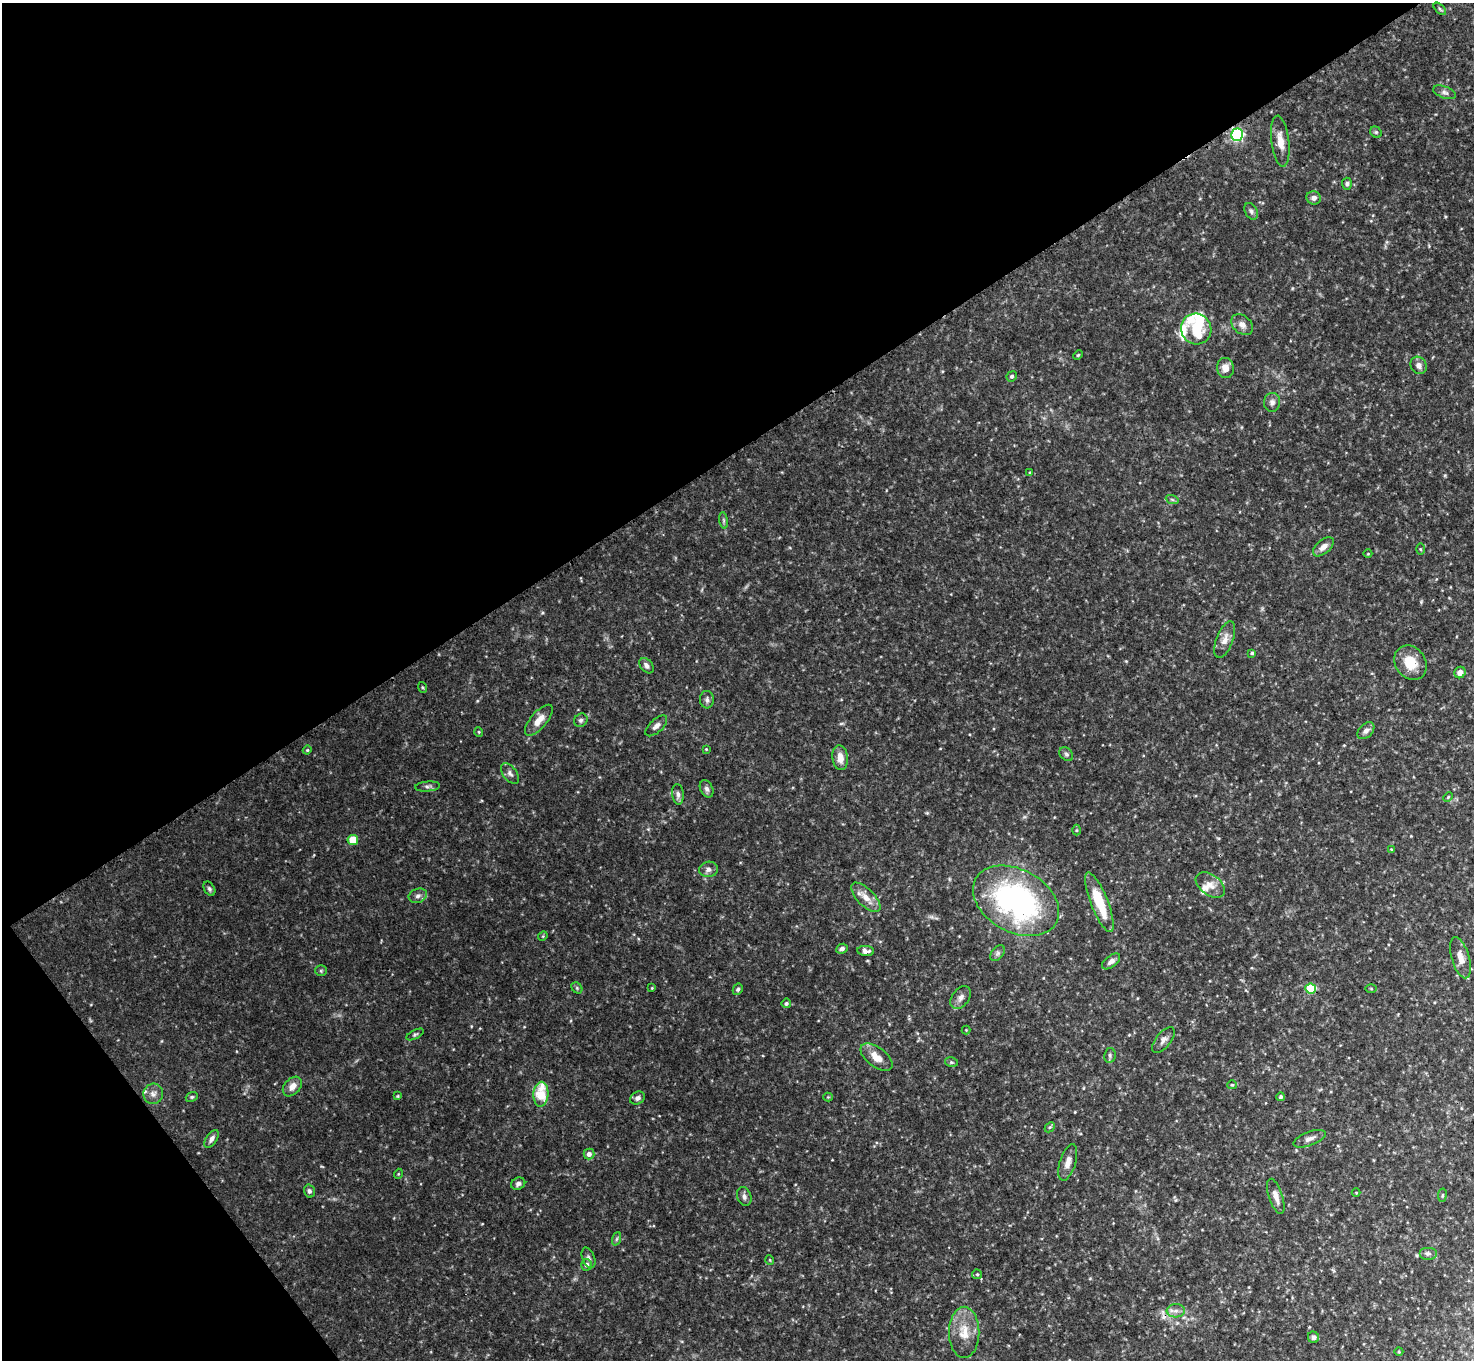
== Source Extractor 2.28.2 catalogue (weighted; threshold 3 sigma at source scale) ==
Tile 5 of 4 x 4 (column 1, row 2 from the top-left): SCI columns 15-1486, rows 3034-4391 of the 5915 x 5917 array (HDU 1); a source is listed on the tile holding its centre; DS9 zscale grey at full resolution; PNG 1476 x 1362 px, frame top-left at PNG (2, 3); each listed source drawn as its Kron ellipse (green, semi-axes under 4 px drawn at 4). Shown black and unused: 37% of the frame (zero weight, under 3 of 4 exposures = <1% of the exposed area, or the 3 px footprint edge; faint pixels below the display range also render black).
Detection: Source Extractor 2.28.2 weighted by HDU 2 'WHT'; one run over the whole footprint, this tile lists its part. Background 0.133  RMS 0.0052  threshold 0.0235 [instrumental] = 3 sigma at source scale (4.5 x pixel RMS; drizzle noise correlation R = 1.50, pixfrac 1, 0.05/0.05 arcsec/px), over >= 5 px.
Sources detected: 111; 1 inside a brighter object's white glare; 1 cosmic-ray / hot-pixel residue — neither listed nor drawn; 6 inside a brighter listed object's ellipse — not listed separately; the other 103 listed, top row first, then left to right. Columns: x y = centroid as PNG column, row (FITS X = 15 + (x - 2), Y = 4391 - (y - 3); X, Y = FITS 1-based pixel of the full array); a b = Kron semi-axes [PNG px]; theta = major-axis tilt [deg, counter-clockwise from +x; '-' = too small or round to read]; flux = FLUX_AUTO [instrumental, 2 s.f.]
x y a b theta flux
1440 9 8 3 -45 0.8
1445 92 12 6 -20 1.7
1376 132 6 5 - 0.86
1237 135 6 6 - 91
1280 141 26 9 -83 6.7
1347 184 6 5 - 1.1
1314 198 7 6 - 2.2
1251 211 9 6 -61 1.5
1242 325 12 9 -40 3.2
1196 329 15 15 - 11
1078 355 5 3 - 0.55
1419 365 9 8 - 2.6
1225 368 10 8 -84 4.5
1012 376 5 4 - 1
1272 402 9 8 - 2.1
1030 473 4 3 - 0.6
1172 499 6 4 -20 0.83
724 520 8 4 -81 0.92
1323 547 12 6 40 3.5
1420 549 5 4 - 0.54
1368 554 4 3 - 0.38
1225 640 19 8 69 4.6
1252 653 4 4 - 0.73
1410 663 18 15 -53 11
647 666 8 6 -50 1.7
1460 672 6 5 - 3
422 687 5 3 - 0.6
707 700 9 7 -83 1.7
539 720 19 8 49 5.8
581 720 7 6 - 1.4
656 726 13 6 42 2.6
1366 731 10 6 45 2.2
479 732 5 3 - 0.43
706 749 4 3 - 0.38
307 750 4 4 - 0.52
1066 754 8 6 -45 1.1
840 758 12 8 -84 5.5
510 774 12 7 -52 2.1
428 787 12 5 5 1.6
707 789 9 6 -63 1.5
678 794 10 5 -84 1.7
1448 797 5 3 - 0.52
1076 830 5 3 - 0.55
353 840 5 5 - 15
1391 849 3 2 - 0.36
709 869 9 7 11 2.3
1210 885 16 10 -37 5
209 889 8 5 -59 1.1
418 896 9 7 20 2.1
866 897 19 8 -45 5.6
1016 901 46 31 -29 130
1099 902 32 8 -69 19
543 936 5 4 - 0.55
842 949 6 4 25 1.4
866 951 8 5 -4 2
998 953 9 5 50 1.5
1460 958 21 8 -73 5.5
1111 961 11 5 38 2.3
321 971 5 5 - 0.76
577 988 6 4 -48 0.75
652 988 4 3 - 0.39
738 989 6 5 - 1
1311 989 5 5 - 25
1371 989 5 3 - 0.49
961 997 13 8 53 2.8
786 1003 5 4 - 1.1
966 1030 4 4 - 0.45
415 1034 9 4 27 0.87
1163 1040 15 7 50 2.7
1110 1055 7 5 80 1.1
876 1057 18 9 -38 7
951 1062 6 5 - 0.85
1232 1085 5 4 - 0.58
292 1086 11 8 47 3.9
153 1094 10 10 - 3.1
541 1094 12 7 87 16
398 1096 4 3 - 0.5
192 1097 6 4 21 0.81
828 1097 4 4 - 0.49
1281 1097 4 4 - 0.92
637 1098 8 6 32 1.8
1050 1127 6 4 44 0.8
211 1139 10 5 55 2.3
1309 1139 17 7 20 3
589 1154 5 5 - 2.2
1068 1162 19 8 72 4.2
398 1174 5 3 - 0.44
518 1184 7 6 - 1.6
309 1191 6 5 - 1.4
1356 1193 4 3 - 0.35
1442 1195 7 3 82 0.62
1276 1196 18 7 -72 4.2
744 1197 10 7 -70 2
616 1239 7 4 70 0.92
1428 1254 9 6 0 1.6
588 1258 11 6 -68 1.5
770 1260 5 3 - 0.4
587 1265 6 5 - 1.9
977 1274 5 4 - 0.69
1176 1311 9 6 2 2.4
964 1332 26 15 90 11
1313 1337 6 5 - 1.5
1399 1352 4 3 - 0.44
Overlapping masked pixels (flux is a lower limit): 1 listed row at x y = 1237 135